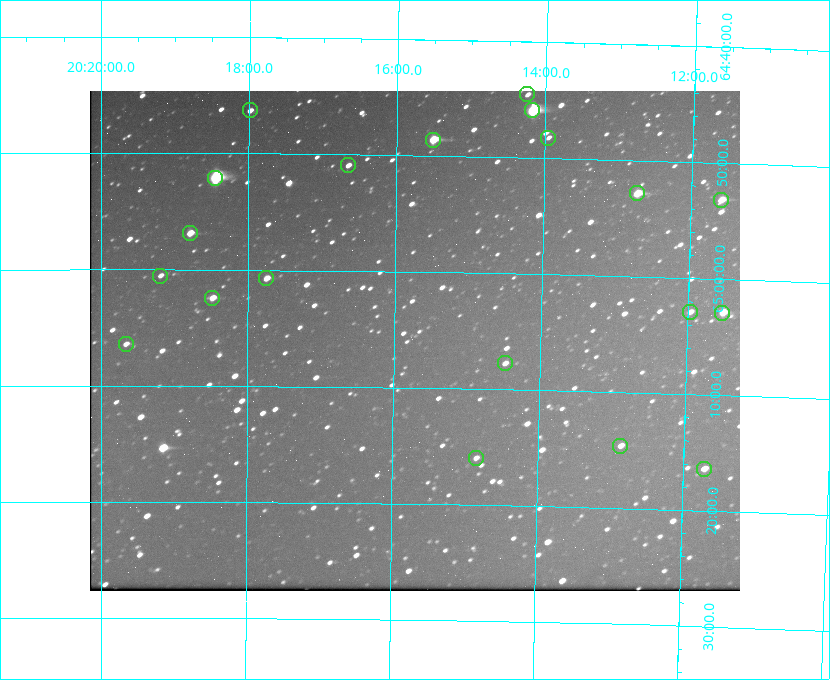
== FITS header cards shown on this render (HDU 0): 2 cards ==
NAXIS1  =                  650 / Width of table row in bytes
NAXIS2  =                  500 / Number of rows in table

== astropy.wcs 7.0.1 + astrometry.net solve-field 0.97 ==
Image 650 x 500 px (HDU 0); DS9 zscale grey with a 90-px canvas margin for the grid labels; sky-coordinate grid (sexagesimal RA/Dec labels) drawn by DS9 from the SOLVED WCS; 20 Tycho-2 reference stars matched to detected sources circled (green)
Header WCS: none
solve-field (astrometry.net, Tycho-2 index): SOLVED blind (the file carries no WCS)
Solved WCS: RA---TAN-SIP/DEC--TAN-SIP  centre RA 20:15:43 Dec +65:06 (303.93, +65.10 deg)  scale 5.18 arcsec/px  FOV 56.1' x 43.1'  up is +179 deg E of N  parity flipped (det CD > 0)
(file carries no celestial WCS; the grid is the blind solution)
Tycho-2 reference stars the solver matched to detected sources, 20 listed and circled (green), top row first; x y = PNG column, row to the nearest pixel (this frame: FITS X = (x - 90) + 1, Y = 500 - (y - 91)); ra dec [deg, ICRS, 3 dp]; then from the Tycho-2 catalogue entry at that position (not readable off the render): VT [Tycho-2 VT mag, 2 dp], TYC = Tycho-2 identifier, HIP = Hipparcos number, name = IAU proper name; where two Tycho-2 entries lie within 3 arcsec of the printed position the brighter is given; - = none
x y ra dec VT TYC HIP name
527 94 303.562 +64.742 10.88 4240-278-1 - -
250 110 304.497 +64.771 11.19 4241-1649-1 - -
532 110 303.544 +64.765 7.36 4240-620-1 99731 -
548 138 303.488 +64.804 11.29 4240-68-1 - -
433 140 303.878 +64.810 8.93 4240-794-1 - -
348 165 304.164 +64.849 10.65 4240-315-1 - -
215 178 304.612 +64.868 7.89 4241-1703-1 100101 -
637 193 303.184 +64.880 9.02 4240-488-1 - -
721 200 302.897 +64.886 9.40 4240-717-1 - -
190 233 304.698 +64.948 10.27 4241-1684-1 - -
160 276 304.798 +65.009 11.15 4241-1628-1 - -
266 278 304.437 +65.012 10.41 4241-1775-1 - -
212 298 304.620 +65.041 10.25 4241-1573-1 - -
690 312 302.992 +65.048 11.44 4240-88-1 - -
722 313 302.882 +65.048 10.25 4240-98-1 - -
126 344 304.916 +65.107 11.17 4241-1518-1 - -
505 363 303.620 +65.129 11.18 4240-34-1 - -
620 446 303.217 +65.244 11.17 4240-236-1 - -
476 458 303.713 +65.266 11.45 4240-564-1 - -
704 469 302.928 +65.273 10.74 4240-760-1 - -